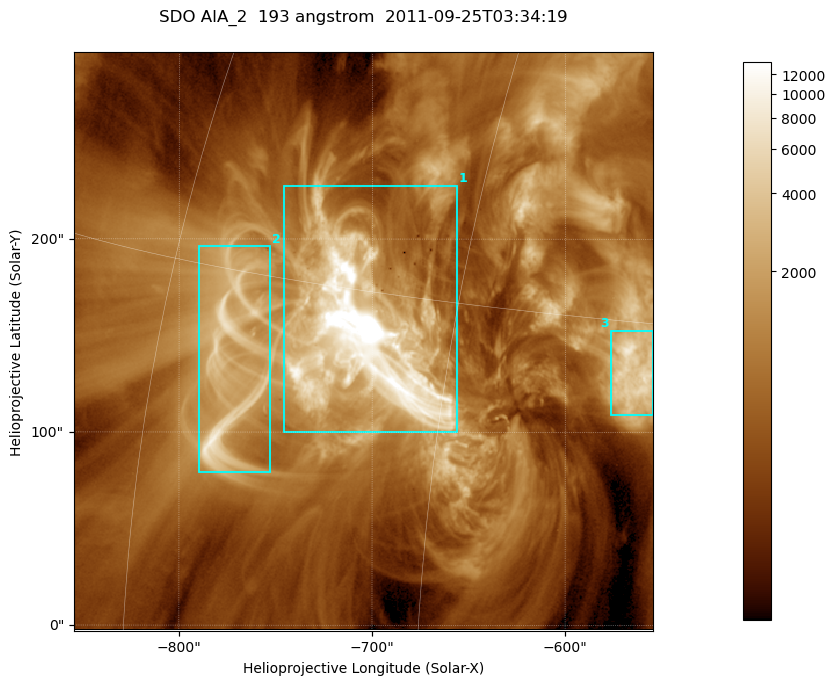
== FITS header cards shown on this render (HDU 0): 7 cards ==
TELESCOP= 'SDO     '           /
INSTRUME= 'AIA_2   '           /
WAVELNTH=                  193 /
WAVEUNIT= 'angstrom'           /
DATE-OBS= '2011-09-25T03:34:19.84' /
CTYPE1  = 'HPLN-TAN'           /
CTYPE2  = 'HPLT-TAN'           /

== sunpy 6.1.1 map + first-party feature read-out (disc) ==
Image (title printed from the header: SDO AIA_2  193 angstrom  2011-09-25T03:34:19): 499 x 499 px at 0.601 arcsec/px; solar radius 957 arcsec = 1592 px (partial field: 3.1% of the solar disc is inside the frame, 100% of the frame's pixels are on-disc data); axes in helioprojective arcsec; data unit not stated in the header (colour bar unlabelled)
Orientation: roll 0.0577 deg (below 1 deg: not rotated)
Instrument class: DISC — disc imager (sunpy class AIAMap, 193 A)
Bright regions (active regions / flare kernels): reference = the on-disc median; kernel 5 px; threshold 5 sigma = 2227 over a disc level ~664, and >= 1.15x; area >= 249 px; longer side >= 6 px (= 3.6 arcsec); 3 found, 3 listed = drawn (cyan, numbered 1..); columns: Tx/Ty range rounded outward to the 2 arcsec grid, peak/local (2 s.f.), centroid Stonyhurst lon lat
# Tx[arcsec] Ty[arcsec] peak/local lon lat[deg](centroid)
1 -746..-656 100..228 97 -49 +13
2 -790..-752 78..196 10 -56 +12
3 -578..-554 108..154 12 -37 +13